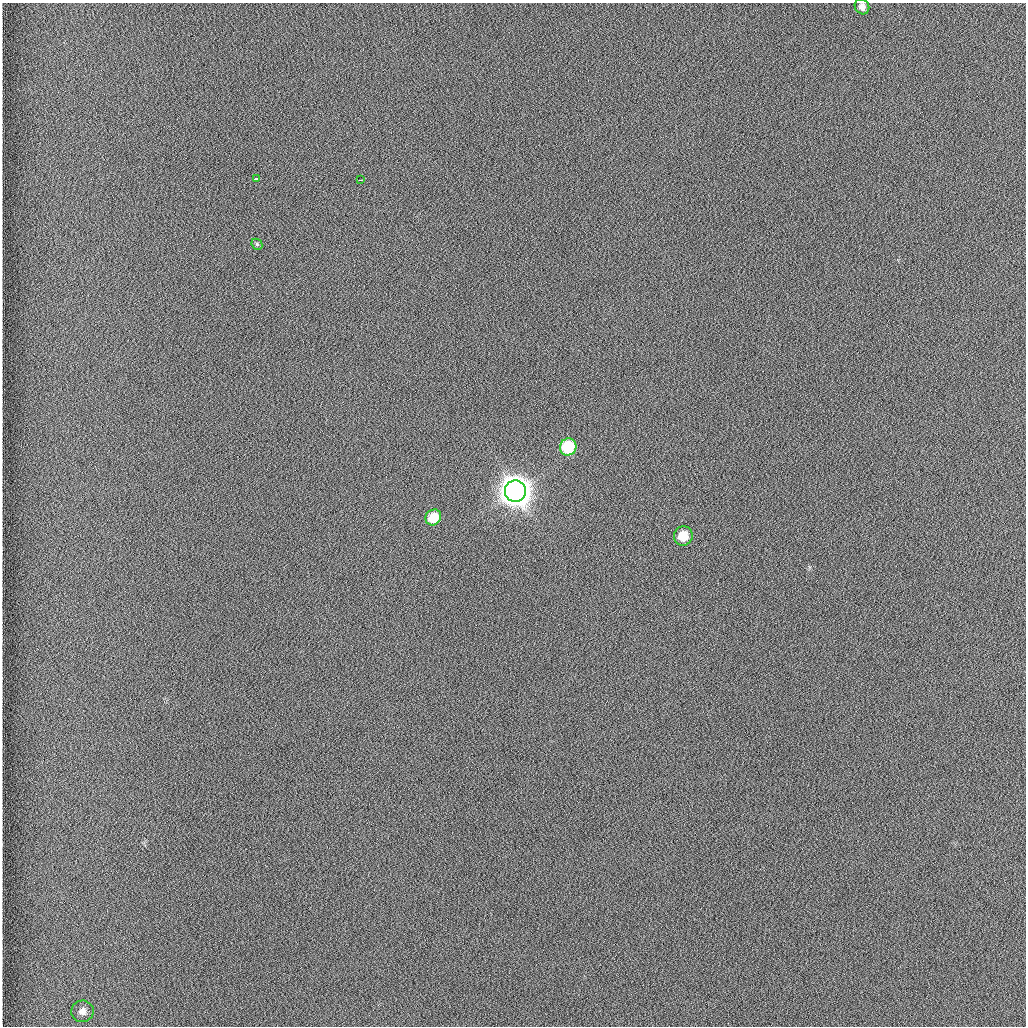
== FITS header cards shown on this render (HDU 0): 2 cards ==
NAXIS1  =                 1024 /fastest changing axis
NAXIS2  =                 1024 /next to fastest changing axis

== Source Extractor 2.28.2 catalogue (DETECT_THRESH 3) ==
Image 1024 x 1024 px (HDU 0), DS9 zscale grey, 1 PNG px = 1 image px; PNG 1028 x 1028 px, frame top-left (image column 1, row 1024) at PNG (2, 3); each listed source drawn as its Kron ellipse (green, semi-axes under 4 px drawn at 4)
Background 1260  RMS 5.9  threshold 17.8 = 3 sigma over >= 5 px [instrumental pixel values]
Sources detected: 9; all 9 listed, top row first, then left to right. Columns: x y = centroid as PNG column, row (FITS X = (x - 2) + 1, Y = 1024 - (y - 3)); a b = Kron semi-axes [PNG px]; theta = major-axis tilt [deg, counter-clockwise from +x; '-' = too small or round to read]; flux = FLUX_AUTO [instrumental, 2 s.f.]
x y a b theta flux
862 7 8 7 - 1.8e+03
256 179 3 2 - 1.1e+03
360 180 3 2 - 1.2e+03
257 244 6 5 - 5.7e+02
568 447 8 8 - 2.3e+04
515 491 11 10 - 1.1e+06
433 517 8 7 - 8.7e+03
683 536 10 9 - 8.4e+03
82 1011 11 11 - 3.5e+03